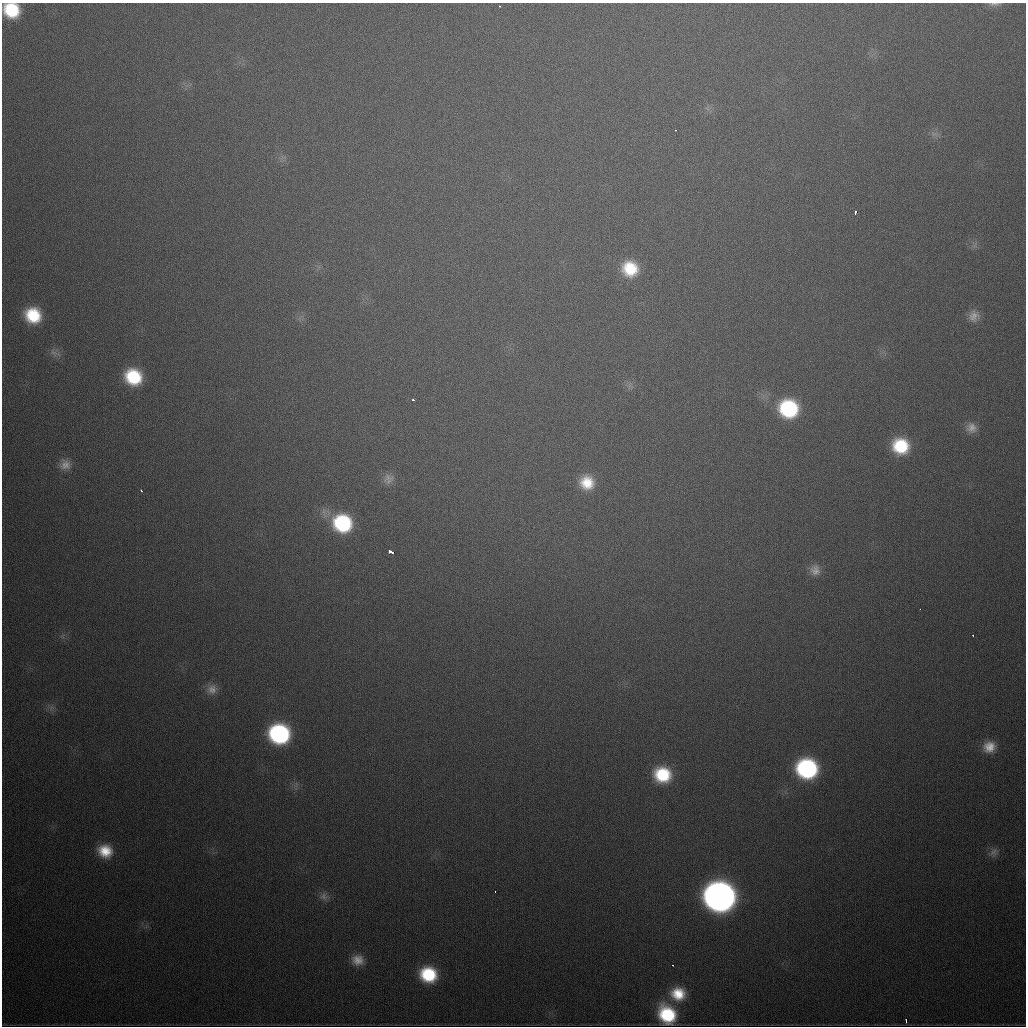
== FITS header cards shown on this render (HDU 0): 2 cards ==
NAXIS1  =                 1024
NAXIS2  =                 1024

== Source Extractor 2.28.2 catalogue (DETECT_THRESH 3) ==
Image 1024 x 1024 px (HDU 0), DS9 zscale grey, 1 PNG px = 1 image px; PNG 1028 x 1028 px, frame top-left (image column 1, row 1024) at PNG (2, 3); no overlay
Background 552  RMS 18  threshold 55.2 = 3 sigma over >= 5 px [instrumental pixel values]
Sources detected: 40; all 40 listed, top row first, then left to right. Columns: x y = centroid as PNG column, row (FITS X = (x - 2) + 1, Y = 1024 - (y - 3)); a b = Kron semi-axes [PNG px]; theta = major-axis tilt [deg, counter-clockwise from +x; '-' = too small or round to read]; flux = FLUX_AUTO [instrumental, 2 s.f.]
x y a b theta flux
994 4 17 5 1 5.2e+03
499 6 3 2 - 4.4e+03
11 10 15 13 -26 6.0e+04
675 130 3 2 - 1.6e+03
855 212 4 3 - 1.1e+04
630 269 17 16 - 4.7e+04
33 315 15 14 - 5.4e+04
974 316 15 13 56 1.2e+04
53 352 11 5 -21 5.0e+03
133 377 15 14 - 6.6e+04
413 400 3 2 - 2.7e+03
789 408 17 16 - 1.2e+05
971 428 13 13 - 1.2e+04
901 446 16 15 - 6.3e+04
65 465 15 14 - 1.3e+04
388 479 16 13 53 1.1e+04
587 483 17 15 -35 3.3e+04
141 490 3 2 - 2.3e+03
342 523 19 18 - 1.1e+05
390 552 6 3 -9 2.4e+04
815 570 15 13 -76 1.2e+04
920 609 2 2 - 1.8e+03
973 635 3 2 - 1.6e+03
212 689 15 13 38 1.2e+04
51 708 7 4 72 3.3e+03
279 734 16 15 - 1.9e+05
989 747 15 13 23 2.0e+04
807 768 16 15 - 1.9e+05
662 775 17 16 - 6.5e+04
105 851 16 14 -24 3.1e+04
994 852 13 10 44 7.7e+03
495 892 3 2 - 1.5e+03
324 896 11 10 - 7.7e+03
719 897 18 17 - 1.4e+06
358 960 16 14 -9 1.7e+04
673 965 3 2 - 4.7e+03
428 974 16 15 - 7.1e+04
678 994 19 17 -15 4.0e+04
667 1014 20 16 -55 8.7e+04
906 1021 4 2 - 2.0e+03
At the frame edge (FLAGS 8, measured only in part): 2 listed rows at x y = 994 4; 11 10